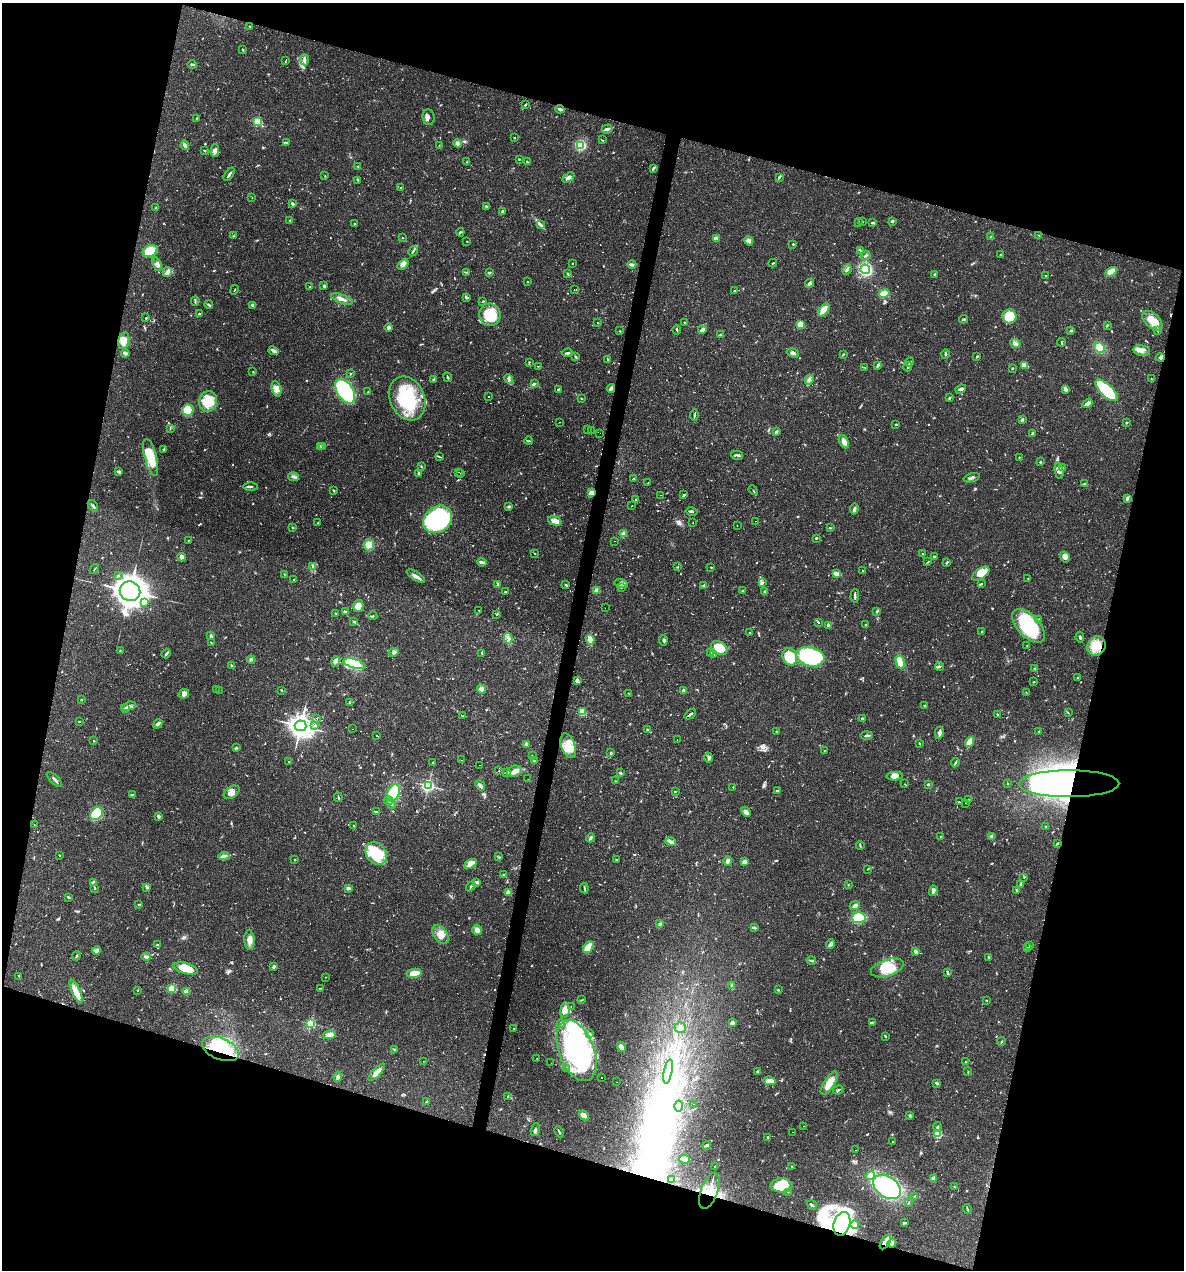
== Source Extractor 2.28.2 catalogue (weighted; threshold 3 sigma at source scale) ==
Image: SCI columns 246-4972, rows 1-5071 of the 5092 x 5073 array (HDU 1 of 3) = the unmasked area's bounding box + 8 px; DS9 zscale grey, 4 x 4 block average (1 PNG px = mean of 4 x 4 image px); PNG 1186 x 1272 px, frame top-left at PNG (2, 3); each listed source drawn as its Kron ellipse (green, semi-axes under 4 px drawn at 4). Shown black and unused: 32% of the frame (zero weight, under 2 of 3 exposures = <1% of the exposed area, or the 3 px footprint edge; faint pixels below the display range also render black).
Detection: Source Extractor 2.28.2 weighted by HDU 2 'WHT'. Background 0.0426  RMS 0.0032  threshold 0.0144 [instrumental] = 3 sigma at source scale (4.5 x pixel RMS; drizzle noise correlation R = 1.50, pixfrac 1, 0.05/0.05 arcsec/px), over >= 5 px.
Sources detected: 1202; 12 too faint to see at this stretch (4 x 4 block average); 23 inside a brighter object's white glare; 24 cosmic-ray / hot-pixel residue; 2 long thin detections or spike segments (spike, bleed or trail) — neither listed nor drawn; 25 coinciding with a brighter row at this scale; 49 inside a brighter listed object's ellipse — not listed separately; of the other 1067, all 500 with FLUX_AUTO >= 1.12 (the completeness limit of this list) listed and drawn (567 fainter detections not listed), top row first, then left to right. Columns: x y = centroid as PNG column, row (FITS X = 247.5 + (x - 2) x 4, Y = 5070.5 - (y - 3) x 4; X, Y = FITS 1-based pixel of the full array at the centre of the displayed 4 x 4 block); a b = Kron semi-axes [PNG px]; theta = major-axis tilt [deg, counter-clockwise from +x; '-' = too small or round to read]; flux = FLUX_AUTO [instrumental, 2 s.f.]
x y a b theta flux
249 27 2 2 - 1.7
243 50 3 2 - 1.8
286 60 4 2 - 1.2
304 60 5 2 - 8.4
192 65 5 2 - 3.4
525 105 3 2 - 2.3
560 109 4 2 - 5.9
429 117 8 6 -82 6.3
196 118 3 2 - 1.4
257 122 2 2 - 170
607 129 5 2 - 6.2
515 138 2 2 - 1.7
602 140 4 2 - 1.2
287 142 3 2 - 1.4
458 143 4 4 - 5
185 145 4 3 - 6.8
580 145 4 4 - 62
439 146 2 2 - 1.3
204 150 3 2 - 1.6
215 151 6 4 89 8.8
519 159 2 2 - 2.2
467 162 2 2 - 1.9
527 162 3 2 - 1.7
358 167 3 2 - 1.4
653 168 4 2 - 4.5
229 174 7 2 56 4.5
325 176 2 2 - 1.2
568 177 7 3 33 7
779 177 4 2 - 4.2
358 180 3 2 - 1.6
401 188 2 2 - 2.2
252 198 2 2 - 1.4
292 204 4 2 - 3.6
486 206 3 2 - 1.7
156 208 3 2 - 1.9
502 211 3 2 - 3.6
290 220 2 2 - 1.3
862 221 2 2 - 1.2
892 221 2 2 - 6.5
858 222 2 2 - 2.4
354 223 2 2 - 1.5
873 223 3 2 - 2.3
541 224 4 2 - 2.6
460 232 4 2 - 2.2
1038 235 2 2 - 1.2
233 236 2 2 - 1.4
991 237 4 2 - 2.3
402 238 2 2 - 1.3
716 239 3 3 - 21
467 241 2 2 - 1.2
749 241 5 4 - 6.9
793 244 2 2 - 2.2
860 250 3 2 - 1.8
150 251 8 5 27 70
413 251 5 2 - 2.9
1001 254 3 2 - 1.5
866 256 5 2 - 3.9
572 263 2 2 - 1.2
773 263 4 2 - 1.3
157 264 7 3 -69 6.2
403 264 6 4 41 7.3
632 264 4 2 - 5.7
865 269 5 4 - 110
847 270 5 2 - 3.3
167 272 5 3 - 14
466 272 2 2 - 1.1
1111 272 6 3 30 33
489 273 4 2 - 2.3
568 274 4 2 - 3.1
935 275 3 2 - 4.7
1045 276 2 2 - 1.4
527 282 2 2 - 1.2
809 283 5 3 - 4.4
324 286 2 2 - 5.9
309 287 2 2 - 1.5
574 289 2 2 - 1.6
234 290 5 2 - 1.3
734 291 3 2 - 1.2
884 293 5 4 - 23
466 297 4 2 - 2.9
342 299 11 3 -20 8.9
195 301 5 2 - 2.2
483 301 2 2 - 1.4
209 305 4 2 - 2.8
252 305 3 2 - 2.6
824 310 7 3 52 50
199 314 2 2 - 3.6
490 315 11 11 - 74
1009 316 7 7 - 54
146 318 2 2 - 2.6
963 319 4 2 - 2.5
1152 321 12 7 -44 30
598 323 2 2 - 1.1
685 323 3 2 - 1.3
800 325 4 3 - 43
1107 325 4 2 - 1.7
389 328 4 4 - 5
677 330 4 2 - 2.4
702 330 4 2 - 12
1071 330 3 2 - 2.8
620 331 2 2 - 1.9
1158 331 3 2 - 1.4
720 335 2 2 - 5.2
124 341 8 5 77 22
1061 342 4 2 - 1.8
1015 343 5 3 - 6.2
1100 347 5 5 - 27
274 351 5 3 - 4.8
1142 351 8 5 -9 10
125 353 4 3 - 7.9
568 353 5 2 - 4.1
793 353 6 3 -17 6.3
843 354 3 2 - 1.6
945 354 5 2 - 2.5
977 356 2 2 - 2.8
575 357 3 2 - 1.8
1160 358 4 3 - 4.4
608 360 4 2 - 2.1
529 362 3 2 - 1.6
910 362 4 2 - 1.9
878 365 3 2 - 3.5
1025 365 4 3 - 25
538 366 2 2 - 1.2
865 367 4 2 - 1.4
908 367 4 2 - 4
1012 368 3 2 - 1.3
253 372 2 2 - 1.2
350 373 2 2 - 1.2
448 377 5 2 - 2.4
433 379 3 2 - 1.9
509 379 5 2 - 4.3
1151 379 3 2 - 1.2
809 380 5 3 - 4.4
534 383 4 2 - 2.8
611 388 4 2 - 9.7
276 389 8 4 -76 12
961 389 5 3 - 5.6
1065 389 4 3 - 7.9
559 390 3 2 - 4.2
1107 390 14 6 -44 200
345 391 14 8 -58 170
368 392 3 2 - 1.1
489 396 2 2 - 1.3
950 397 3 2 - 1.5
581 398 2 2 - 1.9
407 399 23 17 -67 120
208 401 10 9 - 48
1088 403 5 2 - 13
188 410 5 5 - 60
694 415 5 2 - 2.8
1022 420 2 2 - 15
560 422 2 2 - 7.5
1126 423 2 2 - 2.2
896 424 3 2 - 1.4
170 429 3 2 - 1.4
587 430 2 2 - 1.1
591 431 2 2 - 1.7
776 432 2 2 - 6.4
600 433 2 2 - 1.4
1032 433 3 2 - 4.6
529 441 4 2 - 1.8
844 442 7 4 -67 12
320 447 2 2 - 1.1
322 447 2 2 - 1.3
164 449 3 2 - 1.7
737 455 6 2 -14 3.6
439 456 4 2 - 1.9
151 457 19 6 -76 50
1019 457 2 2 - 1.1
1040 462 2 2 - 4
421 466 3 2 - 1.9
1062 468 3 2 - 1.2
118 471 3 3 - 3
1059 471 8 2 -82 5.5
458 472 2 2 - 5.4
419 473 2 2 - 14
460 473 2 2 - 3.4
293 477 5 2 - 3.9
633 478 2 2 - 1.7
972 478 8 2 17 4.6
648 483 2 2 - 1.2
1084 484 2 2 - 6.3
251 487 7 2 -1 3.9
753 490 5 2 - 1.7
334 491 3 2 - 1.4
591 493 4 2 - 22
661 495 2 2 - 2.3
684 495 3 2 - 3.1
1127 498 3 2 - 3.7
636 500 3 2 - 1.8
93 506 6 2 -52 4.3
509 506 3 2 - 2.4
632 506 2 2 - 1.2
854 509 5 2 - 4.4
691 511 6 2 -11 3.3
438 519 15 12 38 330
555 521 7 4 -20 17
756 521 2 2 - 16
318 523 3 2 - 2.2
693 523 2 2 - 2.9
737 525 2 2 - 1.4
293 528 3 2 - 1.2
830 528 3 2 - 1.5
624 534 2 2 - 69
816 538 3 2 - 1.6
188 541 2 2 - 1.3
614 541 2 2 - 1.2
369 545 5 5 - 25
534 553 2 2 - 1.1
923 553 2 2 - 2.6
934 556 2 2 - 6
182 557 4 4 - 6.5
1065 557 5 4 - 11
482 562 5 2 - 7.8
928 562 3 2 - 2
947 563 3 2 - 3.4
313 566 4 2 - 4.9
678 567 3 2 - 1.7
711 567 2 2 - 1.4
95 569 5 2 - 1.5
863 571 2 2 - 2.3
284 574 2 2 - 1.3
837 574 4 3 - 17
981 574 10 5 35 18
118 576 2 2 - 1.2
416 576 10 3 -32 10
1028 578 2 2 - 1.1
294 579 2 2 - 1.3
762 582 3 2 - 2.8
498 584 3 2 - 1.9
621 584 7 4 -15 7.1
981 584 2 2 - 1.2
566 585 3 2 - 2
704 585 3 2 - 3
621 587 3 2 - 2.6
597 590 2 2 - 71
130 591 10 9 - 2500
742 591 3 2 - 1.4
764 591 2 2 - 2.2
505 592 2 2 - 2.2
855 596 7 2 89 4.9
145 603 4 2 - 2.8
358 606 6 5 - 16
605 608 2 2 - 1.5
479 610 2 2 - 1.2
877 611 3 2 - 2
345 612 3 2 - 3
336 613 2 2 - 2.7
497 614 2 2 - 1.3
373 616 5 2 - 2.3
1039 620 3 2 - 2
354 622 3 2 - 3.3
818 622 3 2 - 2.1
828 625 3 2 - 5.8
866 625 2 2 - 2
1029 626 21 11 -47 170
982 632 3 2 - 1.4
749 633 2 2 - 1.6
211 636 2 2 - 6
1080 637 5 2 - 3.1
508 638 5 3 - 5.1
590 640 5 2 - 50
663 640 5 2 - 3.5
211 643 4 2 - 1.2
1027 646 2 2 - 1.2
1096 646 10 9 - 33
719 648 9 6 -31 44
120 651 3 2 - 1.9
394 652 5 4 - 4.7
166 653 5 2 - 3
710 653 3 2 - 2
481 654 2 2 - 3.5
714 654 2 2 - 1.3
790 657 9 7 -71 62
810 657 14 9 -13 300
251 660 4 3 - 2.7
336 662 5 3 - 5.1
900 662 7 4 -75 45
354 664 11 4 -16 86
232 666 4 3 - 2.8
939 667 4 2 - 2.6
1035 669 2 2 - 2.2
1077 678 2 2 - 1.3
577 680 3 3 - 4
1034 682 2 2 - 1.6
216 689 2 2 - 3.2
481 689 4 4 - 17
219 690 2 2 - 9.3
281 690 3 2 - 1.6
684 691 3 2 - 6.4
1026 692 2 2 - 1.3
628 693 2 2 - 1.1
184 694 5 4 - 9
81 700 2 2 - 2.3
350 702 2 2 - 1.5
925 705 2 2 - 1.6
128 706 8 2 15 6
125 708 3 2 - 6.8
582 712 2 2 - 130
1068 713 2 2 - 1.2
690 714 7 2 35 4.1
997 714 3 2 - 1.6
463 716 3 2 - 1.4
317 718 2 2 - 1.5
862 719 3 2 - 1.6
79 722 3 2 - 1.7
158 724 5 3 - 4
315 725 4 2 - 2.1
300 726 6 5 - 1500
353 729 2 2 - 3.1
648 730 2 2 - 1.2
776 732 3 2 - 1.1
1039 732 3 2 - 1.4
939 733 6 4 78 6.8
377 736 2 2 - 6.9
867 736 6 2 5 3.7
677 740 2 2 - 1.2
94 741 2 2 - 6
970 742 5 3 - 26
526 744 2 2 - 6.9
919 744 3 2 - 1.4
568 746 13 7 -70 43
236 747 3 2 - 1.7
824 751 2 2 - 1.2
611 753 3 2 - 2.4
532 756 4 2 - 1.4
709 758 5 3 - 4.6
461 760 2 2 - 1.3
535 761 3 2 - 2.9
288 762 2 2 - 1.3
433 763 3 2 - 1.6
955 763 5 2 - 2.9
480 765 2 2 - 2
499 771 2 2 - 3.1
514 771 7 5 20 12
507 773 2 2 - 2.3
620 773 3 2 - 1.8
895 776 8 4 4 8.9
528 779 2 2 - 1.4
55 780 9 2 -45 5.8
616 781 3 2 - 1.3
1008 783 2 2 - 1.1
905 784 2 2 - 1.5
928 784 3 2 - 2.4
1069 784 50 13 0 730
480 785 5 2 - 7.5
428 786 2 2 - 420
733 787 2 2 - 1.3
778 790 2 2 - 1.7
232 792 9 5 35 13
675 792 2 2 - 1.6
393 793 9 6 67 130
132 795 3 2 - 2.4
338 797 5 2 - 1.9
969 799 2 2 - 1.5
389 801 5 3 - 5.5
959 802 2 2 - 7.7
966 803 2 2 - 2
391 804 5 2 - 3.1
376 811 3 2 - 2
746 812 5 4 - 8.5
96 814 7 5 50 78
159 816 3 2 - 5
34 825 2 2 - 1.2
354 825 2 2 - 1.5
1045 827 4 2 - 1.8
941 836 2 2 - 1.1
992 837 4 3 - 10
590 838 5 2 - 5.3
671 842 5 3 - 7.6
1057 843 3 2 - 1.8
860 845 4 2 - 2.4
376 853 12 9 -52 91
59 855 2 2 - 2.7
224 856 6 3 7 5.8
499 857 3 2 - 1.4
295 860 2 2 - 1.6
616 860 4 2 - 1.3
728 861 5 3 - 8
744 862 4 3 - 12
470 864 7 4 28 9.5
868 869 3 2 - 1.1
503 874 3 2 - 1.6
1024 878 2 2 - 1.5
94 882 3 3 - 10
476 882 4 3 - 4.2
848 885 3 2 - 1.1
1021 885 3 2 - 1.6
471 886 5 2 - 1.9
95 888 3 2 - 1.5
147 888 3 2 - 4.3
348 888 3 2 - 8.8
584 888 5 2 - 2.7
1017 890 3 2 - 3.1
933 891 5 3 - 7.1
508 892 4 3 - 5.6
68 897 2 2 - 3.5
139 905 3 2 - 1.6
855 906 5 4 - 5.7
859 918 7 5 5 68
660 924 2 2 - 1.4
755 928 4 2 - 3.8
477 930 5 4 - 12
441 935 10 6 -52 18
250 940 10 5 -86 15
830 944 5 3 - 7.4
157 945 3 2 - 2.2
1030 946 3 2 - 2
588 947 6 4 50 27
1027 947 2 2 - 1.1
96 950 5 4 - 8.1
916 952 3 2 - 8.6
76 956 5 2 - 1.8
146 957 4 3 - 6.2
989 957 3 2 - 4.4
811 961 5 2 - 3.4
274 967 3 2 - 4.7
186 968 12 5 -16 44
887 968 17 8 18 51
414 973 7 4 10 32
947 973 4 2 - 4.2
19 976 3 2 - 1.3
325 977 2 2 - 1.5
732 986 4 2 - 8.2
320 988 2 2 - 1.1
172 989 2 2 - 150
138 990 3 2 - 1.4
778 990 3 2 - 1.8
76 992 13 4 -66 27
186 992 3 3 - 13
582 1000 3 2 - 1.1
986 1000 2 2 - 1.6
571 1006 2 2 - 1.3
565 1010 8 4 82 25
873 1022 3 2 - 2.2
311 1023 2 2 - 270
561 1023 4 2 - 3.1
732 1023 2 2 - 24
514 1028 2 2 - 1.2
680 1028 5 5 - 11
590 1034 3 2 - 1.3
329 1035 6 3 10 18
885 1036 3 2 - 1.9
1001 1042 4 2 - 1.5
621 1047 5 3 - 9
220 1049 19 10 -22 100
395 1050 3 2 - 1.2
577 1051 32 17 -68 430
537 1059 2 2 - 6.5
423 1061 2 2 - 1.2
966 1062 3 2 - 2.2
551 1063 2 2 - 2.1
566 1068 3 2 - 2.1
668 1071 12 2 79 5.7
757 1071 3 2 - 2
377 1072 11 4 46 16
968 1072 3 2 - 1.2
338 1077 5 2 - 3.1
601 1078 2 2 - 2.1
769 1081 6 3 -5 24
617 1082 2 2 - 1.4
829 1083 13 5 58 26
937 1083 4 2 - 3.3
838 1090 5 2 - 2.5
508 1096 2 2 - 1.4
427 1102 4 2 - 2.4
694 1104 2 2 - 1.1
678 1106 5 2 - 2.3
584 1115 5 3 - 17
910 1116 3 2 - 1.8
803 1126 2 2 - 1.9
937 1127 4 2 - 2.4
535 1130 7 2 74 3.2
559 1132 6 2 -65 2.5
792 1132 2 2 - 2.6
937 1134 2 2 - 170
768 1137 2 2 - 2.5
893 1142 2 2 - 1.2
706 1145 4 2 - 4.9
855 1150 2 2 - 1.6
684 1159 5 2 - 25
715 1167 3 2 - 1.1
792 1167 3 2 - 1.8
870 1175 5 4 - 14
933 1179 4 3 - 8.6
671 1180 3 2 - 2.3
781 1185 11 7 1 59
955 1186 3 2 - 2.5
887 1187 15 10 -35 220
709 1191 19 8 69 35
789 1192 3 2 - 1.2
915 1196 2 2 - 1.3
908 1203 3 2 - 1.9
812 1205 5 2 - 4.1
967 1209 5 2 - 2.1
904 1223 4 2 - 3.5
842 1224 12 8 73 450
855 1224 4 3 - 4.4
885 1242 8 3 58 19
892 1243 4 3 - 5.6
Overlapping masked pixels (flux is a lower limit): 7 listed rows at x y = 1160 358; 591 493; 1069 784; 220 1049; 709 1191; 842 1224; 885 1242
Diffuse or blended objects may show on this block-average render without a row.